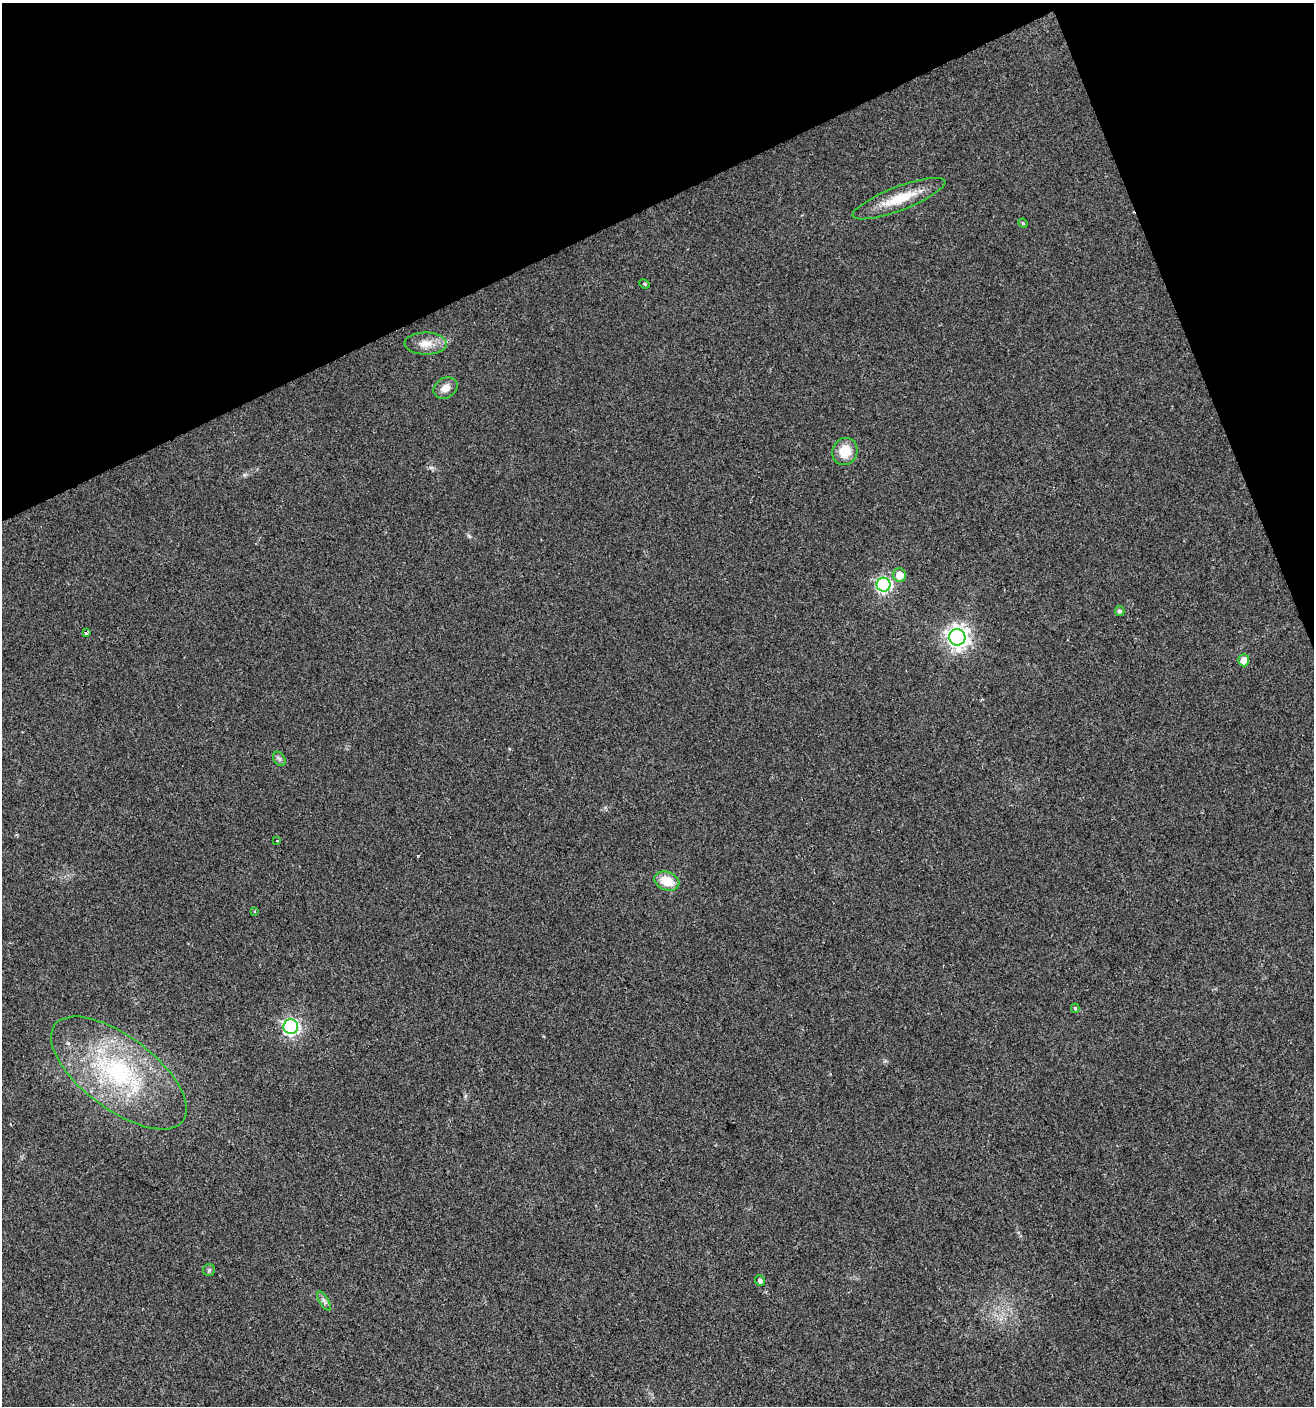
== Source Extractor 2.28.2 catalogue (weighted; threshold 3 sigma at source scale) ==
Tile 3 of 4 x 4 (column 3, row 1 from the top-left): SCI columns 2766-4077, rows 4214-5617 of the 5474 x 5618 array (HDU 1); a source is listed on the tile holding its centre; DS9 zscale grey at full resolution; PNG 1316 x 1408 px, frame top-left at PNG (2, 3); each listed source drawn as its Kron ellipse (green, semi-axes under 4 px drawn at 4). Shown black and unused: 20% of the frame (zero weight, under 2 of 3 exposures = <1% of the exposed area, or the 3 px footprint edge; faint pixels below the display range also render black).
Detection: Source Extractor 2.28.2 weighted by HDU 2 'WHT'; one run over the whole footprint, this tile lists its part. Background 0.0185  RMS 0.0053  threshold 0.0238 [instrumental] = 3 sigma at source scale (4.5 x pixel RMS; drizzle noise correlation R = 1.50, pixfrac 1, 0.0396/0.0396 arcsec/px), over >= 5 px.
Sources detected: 22; all 22 listed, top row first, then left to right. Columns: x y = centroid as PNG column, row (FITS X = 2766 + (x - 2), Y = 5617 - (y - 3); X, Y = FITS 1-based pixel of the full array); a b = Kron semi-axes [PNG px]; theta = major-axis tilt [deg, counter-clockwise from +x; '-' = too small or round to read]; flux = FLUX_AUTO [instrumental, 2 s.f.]
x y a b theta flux
899 199 49 12 21 16
1023 223 5 4 - 0.7
645 284 5 3 - 0.7
426 344 21 11 -1 6.9
446 388 13 10 34 4.6
845 451 14 12 61 11
899 575 7 6 - 6.7
883 585 7 7 - 100
1120 611 5 5 - 1.3
86 633 3 3 - 1.3
957 637 8 8 - 330
1244 660 6 5 - 5.3
279 759 7 5 -59 1.3
277 841 3 2 - 0.65
667 881 13 9 -21 11
254 911 3 3 - 0.58
1075 1008 4 3 - 1
291 1027 7 7 - 120
119 1073 80 36 -37 83
209 1270 6 6 - 0.95
760 1281 5 4 - 1.6
324 1301 11 4 -58 1.7